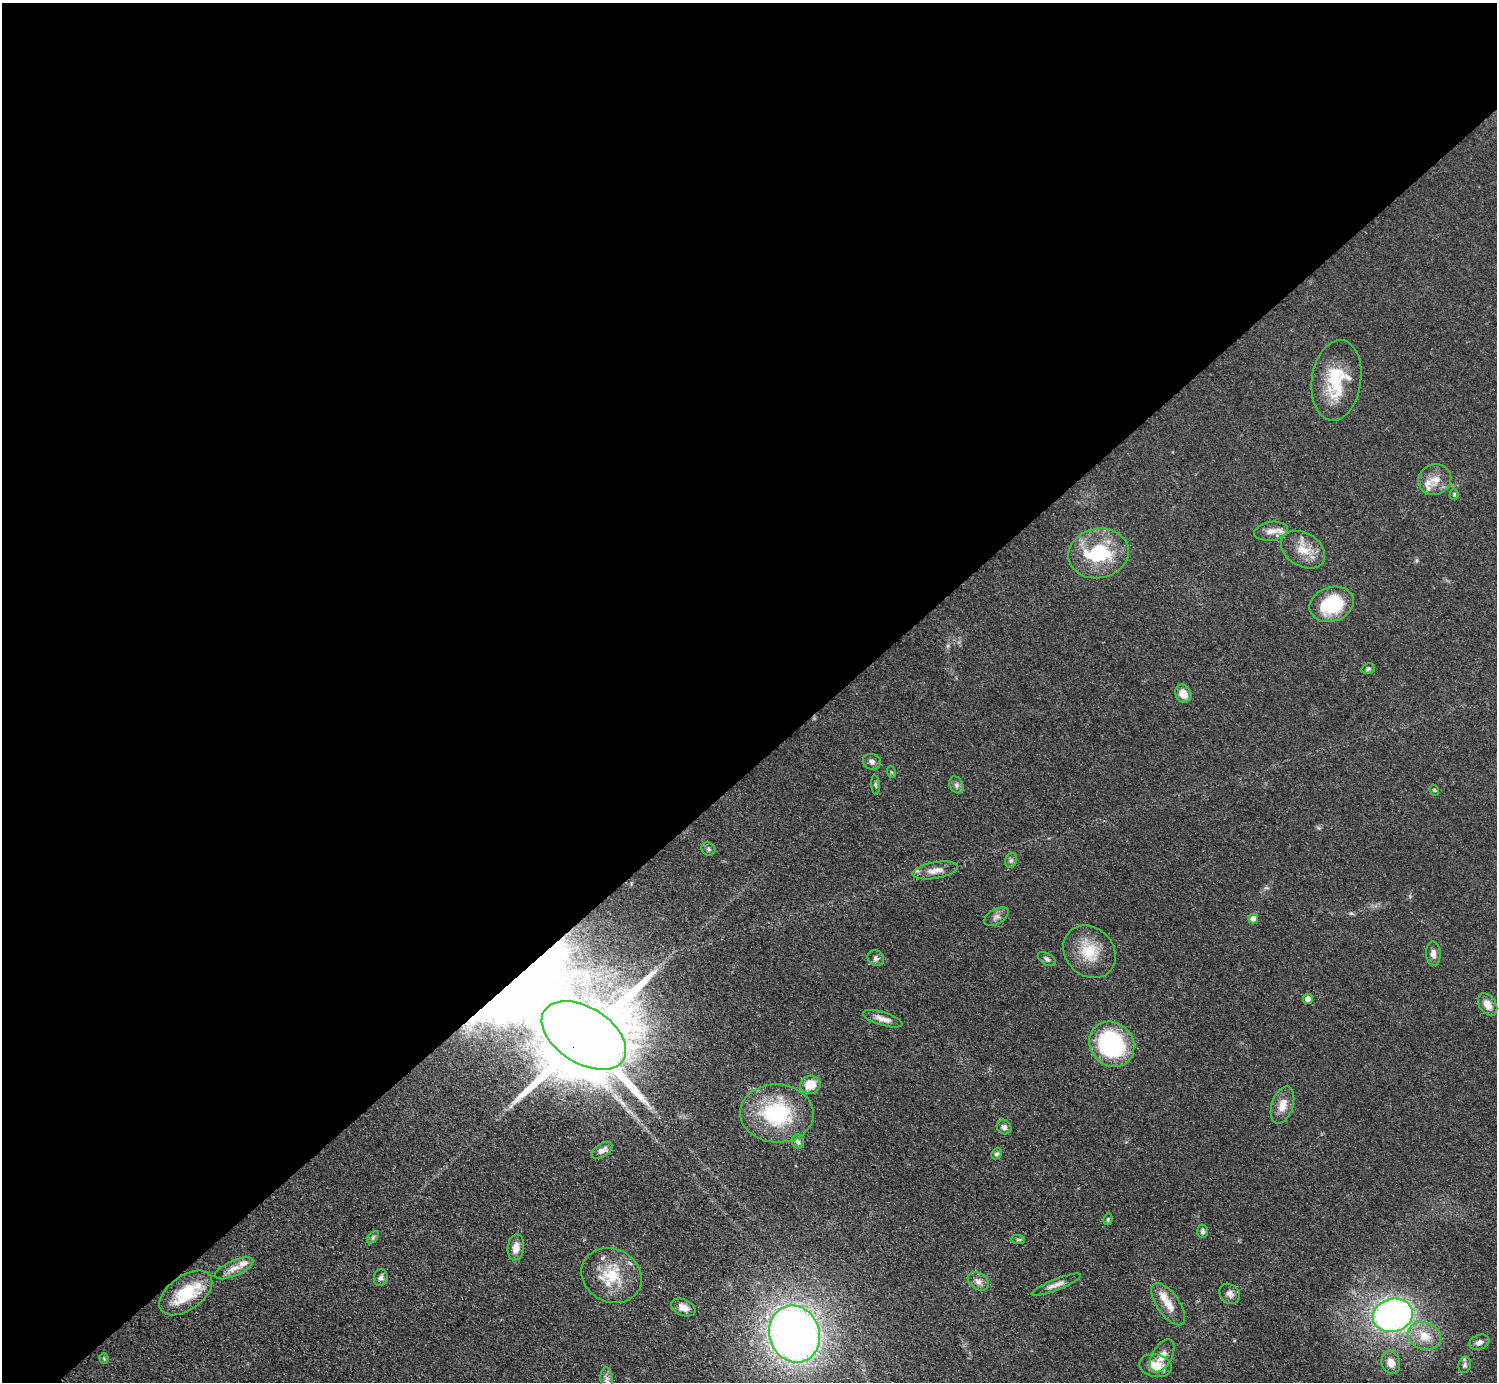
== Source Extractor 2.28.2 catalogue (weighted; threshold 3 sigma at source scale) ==
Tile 2 of 4 x 4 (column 2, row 1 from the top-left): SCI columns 1503-2997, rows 4449-5828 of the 5990 x 5989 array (HDU 1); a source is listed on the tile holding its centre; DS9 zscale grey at full resolution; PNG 1499 x 1384 px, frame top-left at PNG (2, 3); each listed source drawn as its Kron ellipse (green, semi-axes under 4 px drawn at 4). Shown black and unused: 56% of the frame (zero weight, under 3 of 5 exposures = <1% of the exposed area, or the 3 px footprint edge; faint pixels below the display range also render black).
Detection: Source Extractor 2.28.2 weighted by HDU 2 'WHT'; one run over the whole footprint, this tile lists its part. Background 0.0499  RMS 0.0053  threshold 0.0237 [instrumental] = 3 sigma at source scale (4.5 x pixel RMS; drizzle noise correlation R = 1.50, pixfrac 1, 0.05/0.05 arcsec/px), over >= 5 px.
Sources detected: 65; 6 inside a brighter listed object's ellipse — not listed separately; the other 59 listed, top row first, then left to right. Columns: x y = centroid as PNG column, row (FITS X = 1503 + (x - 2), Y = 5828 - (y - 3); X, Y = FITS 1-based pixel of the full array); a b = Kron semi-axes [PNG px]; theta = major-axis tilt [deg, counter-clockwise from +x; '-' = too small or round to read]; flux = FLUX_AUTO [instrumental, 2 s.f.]
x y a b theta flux
1336 380 40 24 82 27
1435 480 17 15 27 7.4
1454 494 5 4 - 0.83
1271 531 17 9 9 5.2
1303 550 24 16 -31 11
1098 553 30 24 11 34
1332 604 22 17 19 31
1368 669 7 5 13 1.1
1183 694 9 7 -60 5.8
872 762 9 8 - 2.3
891 772 6 4 -70 0.6
876 785 10 4 -85 0.91
956 785 9 6 -60 1.9
1434 790 6 3 -70 0.55
708 849 7 6 - 1.3
1011 860 7 6 - 1.4
935 870 23 8 9 5.4
996 917 13 7 31 2.5
1253 919 5 4 - 4.2
1089 952 28 24 -46 17
1433 954 12 7 -86 2.9
876 958 8 7 - 1.7
1047 959 10 5 -31 1.4
1308 999 5 5 - 3.5
1488 1004 12 8 -56 4.9
883 1019 20 6 -17 4.3
584 1035 47 28 -32 13000
1112 1044 24 21 -46 63
810 1085 10 9 - 8.9
1282 1105 19 10 72 6.3
777 1113 37 29 -3 45
1004 1127 8 7 - 1.9
798 1141 7 6 - 1.5
602 1150 12 6 32 3.3
997 1154 6 5 - 1.1
1108 1219 6 4 76 0.74
1202 1231 7 5 87 1.4
373 1237 7 4 46 0.97
1018 1239 7 4 -1 0.85
516 1247 13 8 81 5.4
234 1268 21 7 24 5
611 1275 31 26 -26 22
381 1278 8 7 - 1.9
978 1281 11 8 -33 2.9
1056 1285 26 5 21 3.7
186 1293 30 17 36 23
1230 1294 11 9 -40 2.8
1168 1304 24 11 -55 7.5
683 1307 13 8 -23 4.1
1393 1315 20 16 16 190
794 1334 29 25 -69 410
1424 1336 17 13 -18 10
1479 1342 10 7 19 2.6
1162 1356 18 9 61 5.4
104 1359 5 4 - 0.64
1391 1363 11 9 -75 5.5
1465 1365 8 6 77 1.3
1156 1366 16 11 -11 8.1
607 1380 13 6 -85 2.3
Overlapping masked pixels (flux is a lower limit): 1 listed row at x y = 584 1035